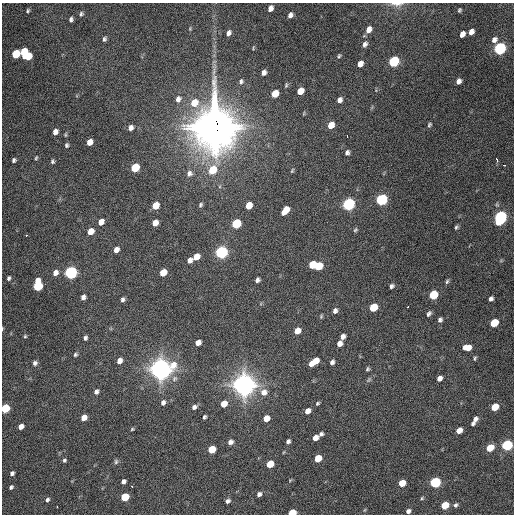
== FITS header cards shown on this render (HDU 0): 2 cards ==
NAXIS1  =                  512 / Axis length
NAXIS2  =                  512 / Axis length

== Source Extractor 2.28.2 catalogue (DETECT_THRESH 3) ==
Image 512 x 512 px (HDU 0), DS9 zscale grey, 1 PNG px = 1 image px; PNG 516 x 516 px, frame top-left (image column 1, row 512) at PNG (2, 3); no overlay
Background 1340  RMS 36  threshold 109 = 3 sigma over >= 5 px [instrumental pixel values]
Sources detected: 154; all 154 listed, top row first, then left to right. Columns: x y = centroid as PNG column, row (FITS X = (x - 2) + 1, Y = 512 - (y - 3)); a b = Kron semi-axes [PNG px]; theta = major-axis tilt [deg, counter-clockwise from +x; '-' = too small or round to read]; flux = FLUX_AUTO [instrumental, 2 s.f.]
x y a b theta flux
397 4 18 5 -1 1.3e+04
270 8 6 5 - 1.3e+04
459 10 4 3 - 3.3e+03
28 11 5 4 - 3.5e+03
81 14 5 4 - 4.3e+03
290 15 6 5 - 9.6e+03
71 19 5 4 - 5.5e+03
190 29 5 4 - 2.6e+03
369 29 7 5 57 1.8e+04
471 32 5 4 - 1.4e+04
228 33 7 6 - 9.5e+03
462 34 6 4 61 1.5e+04
104 39 5 4 - 4.9e+03
494 40 7 6 - 1.1e+04
365 44 8 6 65 8.2e+03
253 48 6 3 89 2.5e+03
500 48 7 5 52 5.2e+05
24 52 7 5 74 6.1e+04
16 54 6 5 - 9.4e+04
28 56 6 6 - 5.7e+04
339 56 6 4 50 3.6e+03
394 61 7 5 53 2.7e+05
360 64 6 5 - 1.6e+04
264 72 5 5 - 9.5e+03
241 81 7 6 - 6.1e+03
458 81 5 4 - 1.1e+04
286 85 7 4 80 3.5e+03
300 91 6 5 - 2.8e+04
275 94 6 5 - 4.3e+04
178 99 9 7 58 1.2e+04
340 100 6 5 - 1.1e+04
194 103 10 9 - 3.9e+04
304 113 6 3 72 2.4e+03
331 125 7 6 - 2.8e+04
429 125 7 5 58 4.2e+03
214 127 19 16 -90 6.2e+06
131 128 6 5 - 1.1e+04
55 132 5 4 - 1.5e+04
347 136 3 2 - 6.1e+03
89 142 6 5 - 2.1e+04
66 145 5 4 - 4.3e+03
347 153 6 5 - 6.4e+03
36 158 6 4 63 3.0e+03
14 160 4 4 - 5.0e+03
497 160 4 3 - 1.4e+04
53 161 5 4 - 4.1e+03
504 165 3 2 - 5.5e+03
135 168 6 5 - 1.1e+05
212 170 9 7 61 6.4e+04
292 171 6 4 63 3.0e+03
189 173 8 7 - 8.8e+03
381 200 7 6 - 3.9e+05
348 204 7 6 - 5.5e+05
200 205 6 4 61 4.3e+03
249 205 6 5 - 3.5e+04
155 206 6 5 - 3.9e+04
285 210 7 5 54 4.3e+04
500 217 8 6 62 6.3e+05
101 222 6 5 - 1.7e+04
155 223 6 5 - 1.9e+04
236 224 6 5 - 1.4e+05
456 227 5 4 - 4.2e+03
355 230 6 4 35 3.4e+03
91 231 6 5 - 2.9e+04
26 235 3 3 - 3.5e+03
116 250 5 5 - 1.4e+04
221 252 6 6 - 6.1e+05
196 257 6 5 - 2.6e+04
190 260 6 5 - 1.0e+04
312 265 6 5 - 5.9e+04
318 266 6 6 - 7.2e+04
71 272 6 6 - 6.1e+05
55 273 7 6 - 1.3e+04
163 273 6 5 - 4.2e+04
9 278 6 5 - 4.9e+03
257 280 5 4 - 6.8e+03
447 281 6 4 71 4.2e+03
38 286 8 5 83 1.8e+05
392 286 5 4 - 5.8e+03
433 295 6 5 - 1.2e+05
83 297 5 4 - 9.1e+03
122 299 5 4 - 6.0e+03
491 299 5 4 - 6.9e+03
373 307 6 5 - 7.8e+04
408 307 3 3 - 4.9e+03
335 311 6 5 - 7.8e+03
429 314 7 4 57 5.7e+03
321 316 6 4 71 3.3e+03
440 320 5 4 - 6.3e+03
494 323 6 5 - 8.9e+04
2 328 5 3 - 2.2e+03
297 331 6 5 - 2.5e+04
25 336 5 5 - 3.2e+03
343 336 6 4 64 1.0e+04
85 338 4 3 - 5.1e+03
198 342 5 5 - 1.4e+04
339 343 5 5 - 1.4e+04
467 347 7 5 1 2.7e+04
75 354 5 5 - 3.9e+03
475 358 6 3 76 3.3e+03
119 361 6 5 - 1.5e+04
315 361 8 5 41 4.7e+04
332 362 5 4 - 7.8e+03
35 363 6 6 - 6.8e+03
311 364 5 3 - 9.3e+03
161 369 9 8 - 2.3e+06
368 369 4 4 - 3.9e+03
439 378 5 4 - 1.1e+04
244 385 9 8 - 2.5e+06
96 392 6 5 - 7.8e+03
264 392 9 8 - 2.0e+04
163 402 6 5 - 8.2e+03
317 403 5 4 - 3.5e+03
224 404 6 5 - 2.8e+04
194 407 6 5 - 7.8e+03
495 407 6 5 - 5.5e+04
5 408 6 5 - 1.2e+05
307 411 5 4 - 1.6e+04
84 417 5 5 - 2.4e+04
204 417 4 3 - 4.3e+03
266 418 6 5 - 3.0e+04
475 419 6 5 - 1.0e+04
473 424 4 4 - 4.2e+03
21 426 5 4 - 1.5e+04
132 429 5 4 - 2.9e+03
459 430 5 5 - 2.4e+04
321 434 5 4 - 6.0e+03
315 438 5 4 - 1.7e+04
288 441 5 4 - 6.6e+03
230 442 6 5 - 9.1e+03
507 445 6 5 - 3.6e+05
490 448 6 5 - 6.0e+04
212 449 6 5 - 6.7e+04
318 458 6 5 - 4.5e+04
64 460 4 4 - 4.0e+03
116 461 7 5 76 4.5e+03
270 464 6 5 - 5.7e+04
12 473 4 4 - 6.3e+03
290 480 6 3 19 2.2e+03
123 481 5 4 - 7.9e+03
435 482 6 5 - 3.1e+05
402 483 6 5 - 4.5e+04
132 486 3 3 - 6.8e+03
11 487 5 4 - 4.9e+03
259 494 6 5 - 8.4e+03
125 497 6 5 - 1.0e+05
422 498 4 4 - 3.0e+03
47 500 6 5 - 5.2e+03
228 501 6 5 - 6.8e+03
445 505 6 5 - 7.2e+04
456 505 6 5 - 5.3e+03
57 506 3 2 - 2.9e+03
408 511 5 4 - 7.9e+03
292 512 6 4 14 5.3e+04
At the frame edge (FLAGS 8, measured only in part): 4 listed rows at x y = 397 4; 2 328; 5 408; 292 512